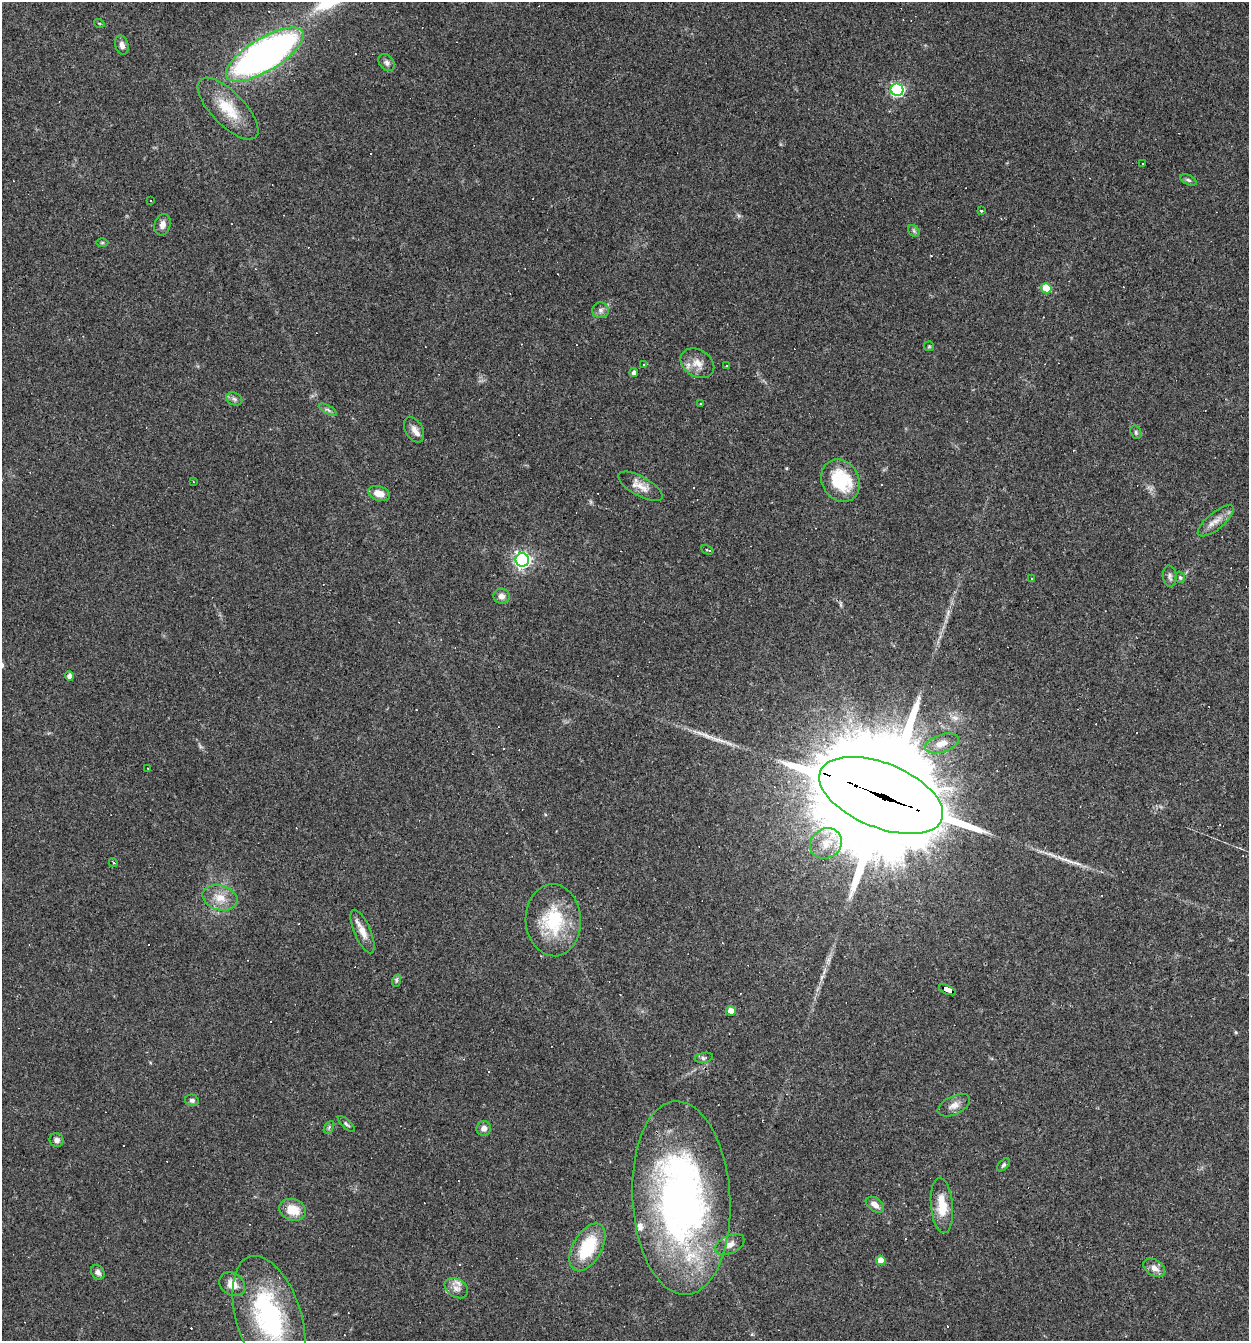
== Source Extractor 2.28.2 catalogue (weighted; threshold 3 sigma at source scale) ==
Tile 6 of 4 x 4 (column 2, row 2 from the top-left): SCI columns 1376-2622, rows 2681-4019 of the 5373 x 5359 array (HDU 1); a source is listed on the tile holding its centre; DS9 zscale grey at full resolution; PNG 1251 x 1343 px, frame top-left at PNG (2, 2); each listed source drawn as its Kron ellipse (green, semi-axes under 4 px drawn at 4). Shown black and unused: <1% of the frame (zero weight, under 3 of 4 exposures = <1% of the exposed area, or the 3 px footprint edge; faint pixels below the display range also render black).
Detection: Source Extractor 2.28.2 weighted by HDU 2 'WHT'; one run over the whole footprint, this tile lists its part. Background 0.0495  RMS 0.0057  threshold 0.0257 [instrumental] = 3 sigma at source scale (4.5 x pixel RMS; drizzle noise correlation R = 1.50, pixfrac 1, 0.05/0.05 arcsec/px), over >= 5 px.
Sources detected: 103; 1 inside a brighter object's white glare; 31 cosmic-ray / hot-pixel residue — neither listed nor drawn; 3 inside a brighter listed object's ellipse — not listed separately; the other 68 listed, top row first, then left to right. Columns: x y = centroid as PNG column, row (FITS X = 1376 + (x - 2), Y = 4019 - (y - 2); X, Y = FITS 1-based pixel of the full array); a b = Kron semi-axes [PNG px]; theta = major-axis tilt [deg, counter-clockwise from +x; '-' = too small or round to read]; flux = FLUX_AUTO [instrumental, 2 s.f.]
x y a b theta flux
99 23 5 3 - 0.51
122 45 10 6 -76 2.6
265 54 44 16 31 310
387 63 9 7 -50 2.2
897 90 6 6 - 110
228 109 40 16 -46 19
1142 164 2 2 - 0.5
1188 180 9 4 -25 1.2
150 200 3 3 - 2.2
981 210 3 3 - 1.7
163 225 11 8 74 3.3
914 231 6 5 - 1.2
102 243 6 4 0 0.67
1046 288 5 5 - 17
601 310 8 8 - 2.2
929 346 5 5 - 0.7
697 363 18 13 -32 6.5
644 365 4 3 - 0.67
726 366 2 2 - 0.45
634 373 4 4 - 2.6
234 399 8 6 -22 1.7
701 404 3 2 - 0.79
328 410 10 4 -30 1.4
414 430 14 8 -61 3.7
1136 432 7 5 -70 1
840 481 22 18 -63 30
193 482 3 2 - 0.5
640 486 25 9 -29 6.4
379 493 11 7 -16 6.1
1216 521 22 8 39 5.6
707 550 6 2 -23 0.75
522 560 7 6 - 200
1170 576 10 7 -85 2.1
1180 577 6 4 -72 1
1031 578 2 2 - 0.42
501 596 8 7 - 2.9
69 676 4 4 - 3.2
942 743 17 9 17 6
148 768 3 3 - 1.2
881 795 65 32 -22 22000
826 843 16 14 37 9.3
113 862 5 2 - 0.63
220 898 18 12 -17 8.5
553 920 36 27 -87 34
363 932 23 8 -67 6.3
396 981 6 4 72 1
948 990 9 4 -24 140
731 1011 5 5 - 5.4
704 1058 9 5 11 1.4
192 1100 7 5 -14 1.5
954 1105 17 9 25 4.3
346 1124 11 4 -43 1.2
329 1127 7 4 57 0.98
484 1128 7 7 - 3.2
57 1140 7 7 - 2.3
1003 1165 8 4 47 1.1
681 1198 97 49 -87 260
875 1205 10 6 -35 3.7
942 1205 28 11 -85 12
293 1210 13 10 -17 11
730 1244 16 9 24 4.2
587 1247 26 14 60 29
881 1260 5 4 - 6.6
1154 1268 12 8 -33 4.1
98 1272 8 6 -52 2.2
232 1284 14 11 -36 7
456 1288 12 9 -33 3.8
269 1319 65 32 -73 91
Overlapping masked pixels (flux is a lower limit): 2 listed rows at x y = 881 795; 948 990
Isophote crosses this tile's border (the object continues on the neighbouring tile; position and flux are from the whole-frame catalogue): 1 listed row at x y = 269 1319